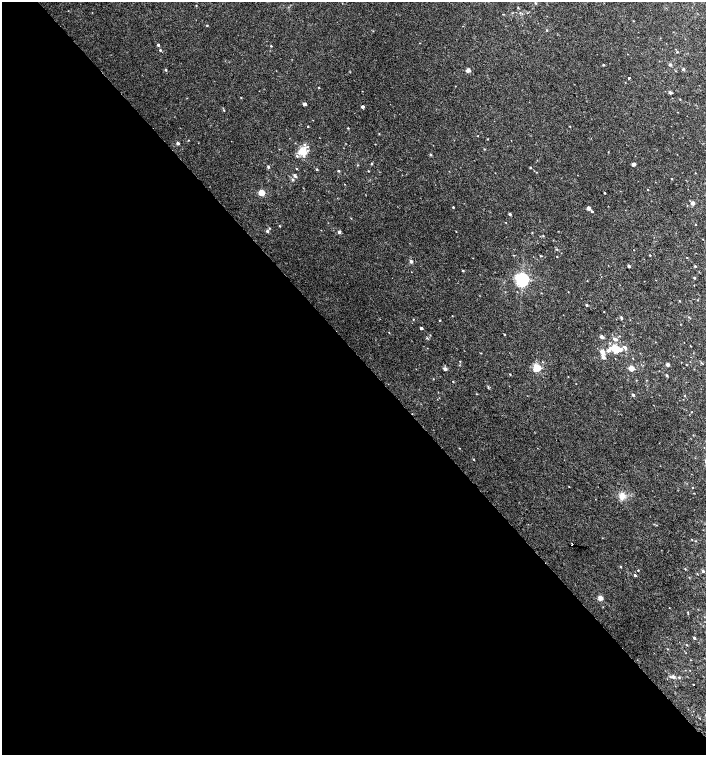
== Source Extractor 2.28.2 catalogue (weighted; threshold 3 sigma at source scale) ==
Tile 9 of 4 x 4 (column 1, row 3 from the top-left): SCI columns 182-1589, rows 1541-3046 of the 6060 x 6084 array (HDU 1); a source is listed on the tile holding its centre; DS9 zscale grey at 2 x 2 block average (1 PNG px = mean of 2 x 2 image px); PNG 708 x 757 px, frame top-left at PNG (2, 2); no overlay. Shown black and unused: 53% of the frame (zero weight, under 2 of 3 exposures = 2% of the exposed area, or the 3 px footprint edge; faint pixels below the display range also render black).
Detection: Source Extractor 2.28.2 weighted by HDU 2 'WHT'; one run over the whole footprint, this tile lists its part. Background 0.0224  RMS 0.0055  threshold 0.0248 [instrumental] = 3 sigma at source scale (4.5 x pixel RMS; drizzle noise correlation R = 1.50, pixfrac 1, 0.0396/0.0396 arcsec/px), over >= 5 px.
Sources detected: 107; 2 inside a brighter listed object's ellipse — not listed separately; the other 105 listed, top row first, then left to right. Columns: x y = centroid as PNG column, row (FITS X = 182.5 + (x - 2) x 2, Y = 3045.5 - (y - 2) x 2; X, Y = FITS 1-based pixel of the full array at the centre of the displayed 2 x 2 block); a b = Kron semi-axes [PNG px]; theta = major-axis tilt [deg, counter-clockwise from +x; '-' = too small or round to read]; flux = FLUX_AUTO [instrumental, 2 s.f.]
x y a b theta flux
535 3 3 2 - 0.9
196 5 2 2 - 0.49
518 7 3 2 - 0.74
207 25 2 2 - 0.71
547 30 3 2 - 0.93
158 45 3 2 - 1.9
271 46 2 2 - 0.87
160 50 3 2 - 1
677 52 3 2 - 0.65
603 65 2 2 - 1.3
670 65 3 3 - 1.4
683 69 5 2 - 1.1
166 70 3 3 - 1.1
468 70 4 4 - 3.2
629 78 2 2 - 3.1
670 93 4 3 - 2.1
241 97 2 2 - 0.6
304 104 2 2 - 4.2
362 107 2 2 - 3.1
224 110 2 2 - 0.73
308 126 2 2 - 0.95
569 126 3 2 - 0.49
348 128 2 2 - 0.7
477 136 2 2 - 0.43
488 139 2 2 - 0.57
188 140 2 2 - 0.55
178 143 3 3 - 2.7
303 152 11 8 87 13
430 154 3 2 - 1.2
371 164 3 2 - 1.2
633 164 3 2 - 4.6
268 167 4 3 - 1.4
530 167 2 2 - 0.87
317 169 3 2 - 1.1
338 171 3 2 - 1.2
368 171 2 2 - 0.65
695 173 2 2 - 0.42
294 176 6 3 -73 1.8
671 179 2 2 - 0.54
293 180 3 3 - 1.1
648 190 2 2 - 0.55
261 193 3 3 - 30
604 193 2 2 - 0.89
692 203 2 2 - 7.2
453 207 2 2 - 2.3
588 208 2 2 - 7.7
592 211 2 2 - 1.5
509 214 3 2 - 2.2
695 224 2 2 - 0.52
267 231 3 3 - 2
339 232 2 2 - 4.7
557 249 3 2 - 0.91
650 255 2 2 - 0.65
540 256 3 2 - 0.8
557 256 2 2 - 0.54
411 261 4 3 - 2.5
629 266 2 2 - 3.1
695 266 3 2 - 0.95
463 271 3 2 - 0.97
694 278 2 2 - 1.1
522 279 4 4 - 320
679 301 2 2 - 0.6
586 305 2 2 - 1.7
621 318 5 2 - 1.4
413 319 2 2 - 0.61
439 320 3 2 - 0.52
421 328 2 2 - 3
504 334 2 2 - 0.64
601 337 3 3 - 4.4
614 339 5 3 - 3.3
614 347 3 3 - 21
624 347 5 3 - 2.3
609 349 10 5 44 6.6
620 349 5 3 - 5.6
616 350 3 3 - 18
602 352 3 3 - 11
603 357 4 3 - 3.9
460 361 3 2 - 0.52
701 363 3 2 - 0.88
668 364 2 2 - 5.6
537 368 3 3 - 72
631 368 3 2 - 20
445 369 3 2 - 4.8
510 374 2 2 - 0.71
667 375 2 2 - 1.7
433 379 2 2 - 0.47
633 395 2 2 - 2.5
685 396 2 2 - 0.49
691 412 2 2 - 0.49
459 448 3 2 - 0.43
473 459 3 2 - 0.54
692 487 2 2 - 0.61
622 496 8 8 - 7.5
572 544 2 2 - 2.7
620 567 3 2 - 0.68
685 569 3 2 - 0.53
638 570 2 2 - 0.6
703 571 3 3 - 1.7
697 574 3 2 - 0.47
635 575 3 2 - 1.9
600 598 3 2 - 15
694 638 3 2 - 1.7
673 677 5 4 - 2.7
679 677 3 2 - 0.84
693 684 2 2 - 1.4
Diffuse or blended objects may show on this block-average render without a row.